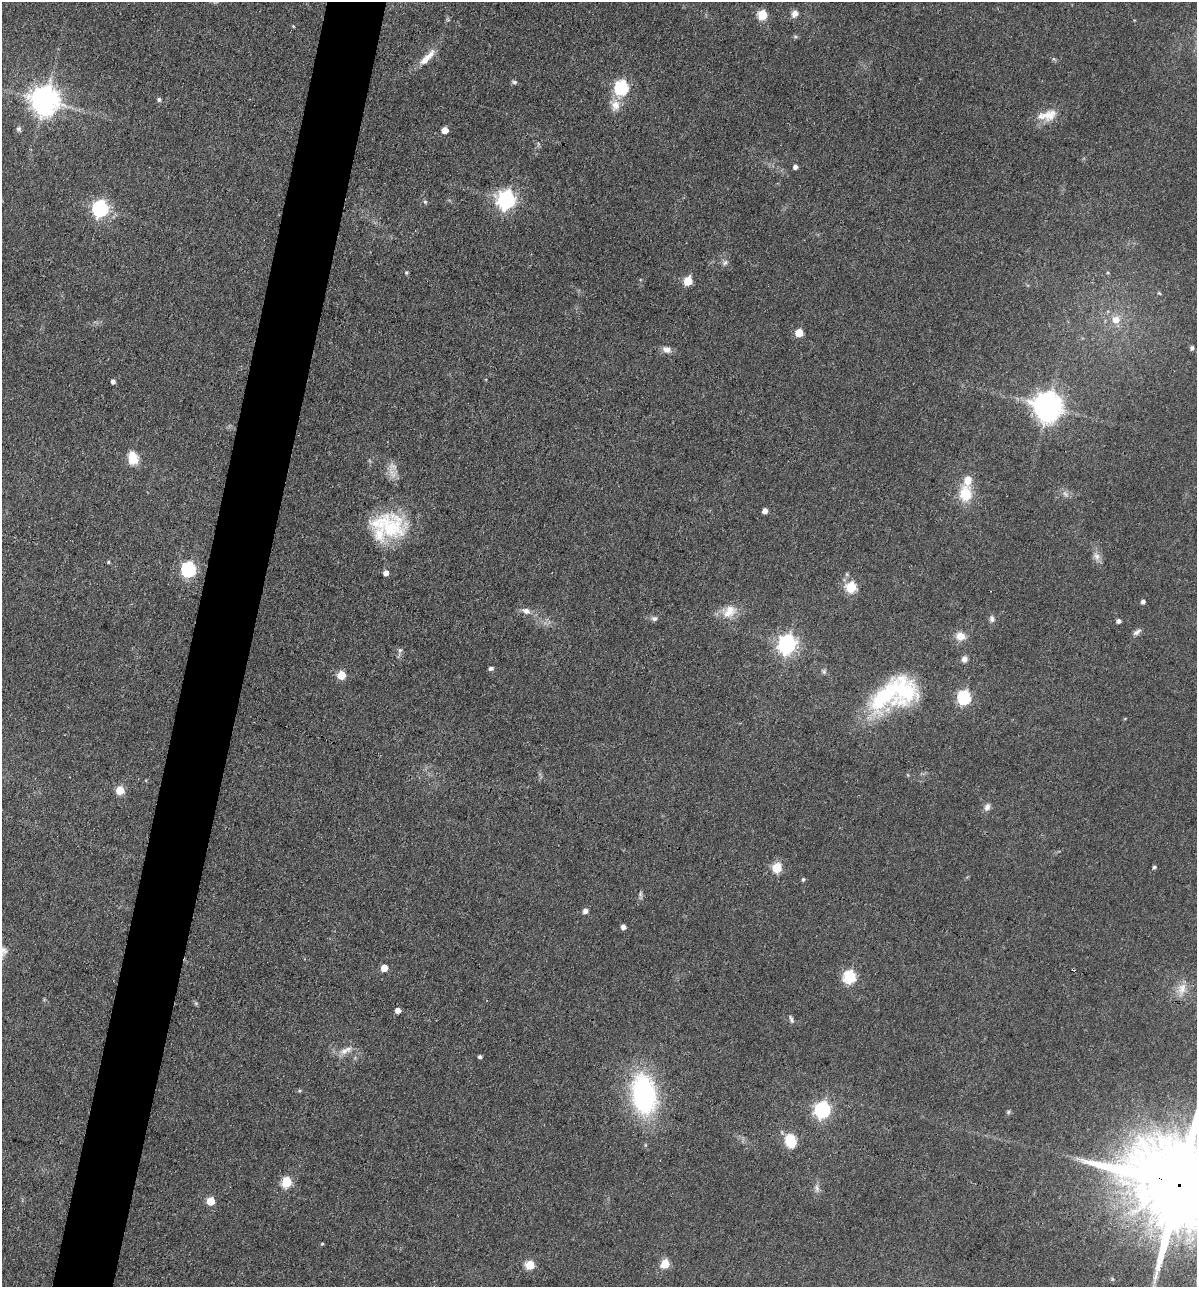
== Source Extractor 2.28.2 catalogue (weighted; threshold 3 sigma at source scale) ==
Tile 7 of 4 x 4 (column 3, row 2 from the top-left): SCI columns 2519-3713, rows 2570-3854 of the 5159 x 5138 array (HDU 1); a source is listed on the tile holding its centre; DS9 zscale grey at full resolution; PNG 1199 x 1289 px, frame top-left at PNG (2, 2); no overlay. Shown black and unused: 5% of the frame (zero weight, under 3 of 4 exposures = <1% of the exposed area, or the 3 px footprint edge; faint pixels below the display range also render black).
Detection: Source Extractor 2.28.2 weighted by HDU 2 'WHT'; one run over the whole footprint, this tile lists its part. Background 0.0814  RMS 0.0065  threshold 0.0291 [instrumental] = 3 sigma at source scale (4.5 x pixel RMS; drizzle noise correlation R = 1.50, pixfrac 1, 0.05/0.05 arcsec/px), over >= 5 px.
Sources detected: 88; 1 too faint to see at this stretch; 1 inside a brighter object's white glare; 1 cosmic-ray / hot-pixel residue — not listed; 2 inside a brighter listed object's ellipse — not listed separately; the other 83 listed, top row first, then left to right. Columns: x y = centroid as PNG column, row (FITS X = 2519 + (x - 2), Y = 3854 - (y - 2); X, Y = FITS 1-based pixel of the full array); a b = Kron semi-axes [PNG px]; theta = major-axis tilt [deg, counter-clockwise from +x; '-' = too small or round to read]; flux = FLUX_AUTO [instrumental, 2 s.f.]
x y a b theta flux
795 14 9 8 - 3.5
762 15 6 5 - 34
293 26 4 3 - 0.59
427 58 27 8 46 9.4
514 82 7 5 -11 1.4
621 88 7 6 - 110
159 99 5 5 - 1.4
45 100 9 9 - 1000
615 105 17 13 -84 8
1047 115 29 14 11 12
18 129 7 7 - 1.8
445 130 5 5 - 9
795 167 5 4 - 2.5
506 200 7 7 - 280
425 202 5 5 - 1
100 208 7 7 - 180
725 263 9 5 45 2
406 273 6 5 - 0.93
1108 273 5 3 - 0.64
688 281 6 5 - 28
1159 293 6 4 -33 0.74
1116 320 9 9 - 7.6
799 333 5 5 - 18
1192 348 5 5 - 1.4
666 349 12 8 -19 4
113 381 4 4 - 2.6
1048 406 10 9 - 920
133 458 13 9 -77 14
392 473 18 12 -56 7.2
965 494 18 14 -85 19
765 511 5 5 - 3.2
388 526 47 30 -10 51
1096 556 13 9 -62 4.2
108 562 4 4 - 0.72
188 569 7 6 - 130
386 573 5 5 - 4.6
851 587 6 6 - 42
1143 602 5 5 - 1.8
526 611 13 8 -18 4.1
729 611 21 16 26 12
654 618 8 6 13 2
992 619 9 6 -81 2.4
1118 621 5 4 - 2.2
1137 632 12 6 33 2.6
960 636 12 10 -14 7.3
787 644 8 7 - 300
400 650 8 5 59 1.7
964 659 7 6 - 3.4
491 668 5 4 - 2.1
824 671 8 6 -38 1.5
341 675 5 5 - 19
886 695 60 25 46 71
964 697 7 6 - 99
908 775 6 3 -71 0.67
120 790 5 5 - 20
987 807 10 7 69 3.2
1154 867 5 4 - 1.1
777 868 6 5 - 31
803 879 6 4 74 1
640 894 8 5 85 1.5
585 911 5 5 - 3.5
623 927 5 4 - 3.3
3 951 15 14 - 6.7
384 968 5 5 - 11
849 977 6 6 - 83
1182 989 21 11 76 8.5
196 1003 6 4 18 0.82
398 1010 5 5 - 4.9
791 1019 10 4 -66 1.6
345 1050 21 8 24 6.1
480 1057 4 4 - 1.3
300 1091 5 4 - 0.85
644 1094 42 25 -81 110
822 1110 7 7 - 180
1008 1112 6 5 - 1.1
790 1141 8 7 - 32
286 1182 6 5 - 45
1181 1186 33 21 -19 19000
817 1188 13 5 -84 2.6
211 1201 5 5 - 18
322 1244 4 4 - 0.74
665 1264 6 5 - 25
530 1265 5 5 - 26
Overlapping masked pixels (flux is a lower limit): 1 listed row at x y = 1181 1186
Isophote crosses this tile's border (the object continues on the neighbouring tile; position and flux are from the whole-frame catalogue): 2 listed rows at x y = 3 951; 1181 1186